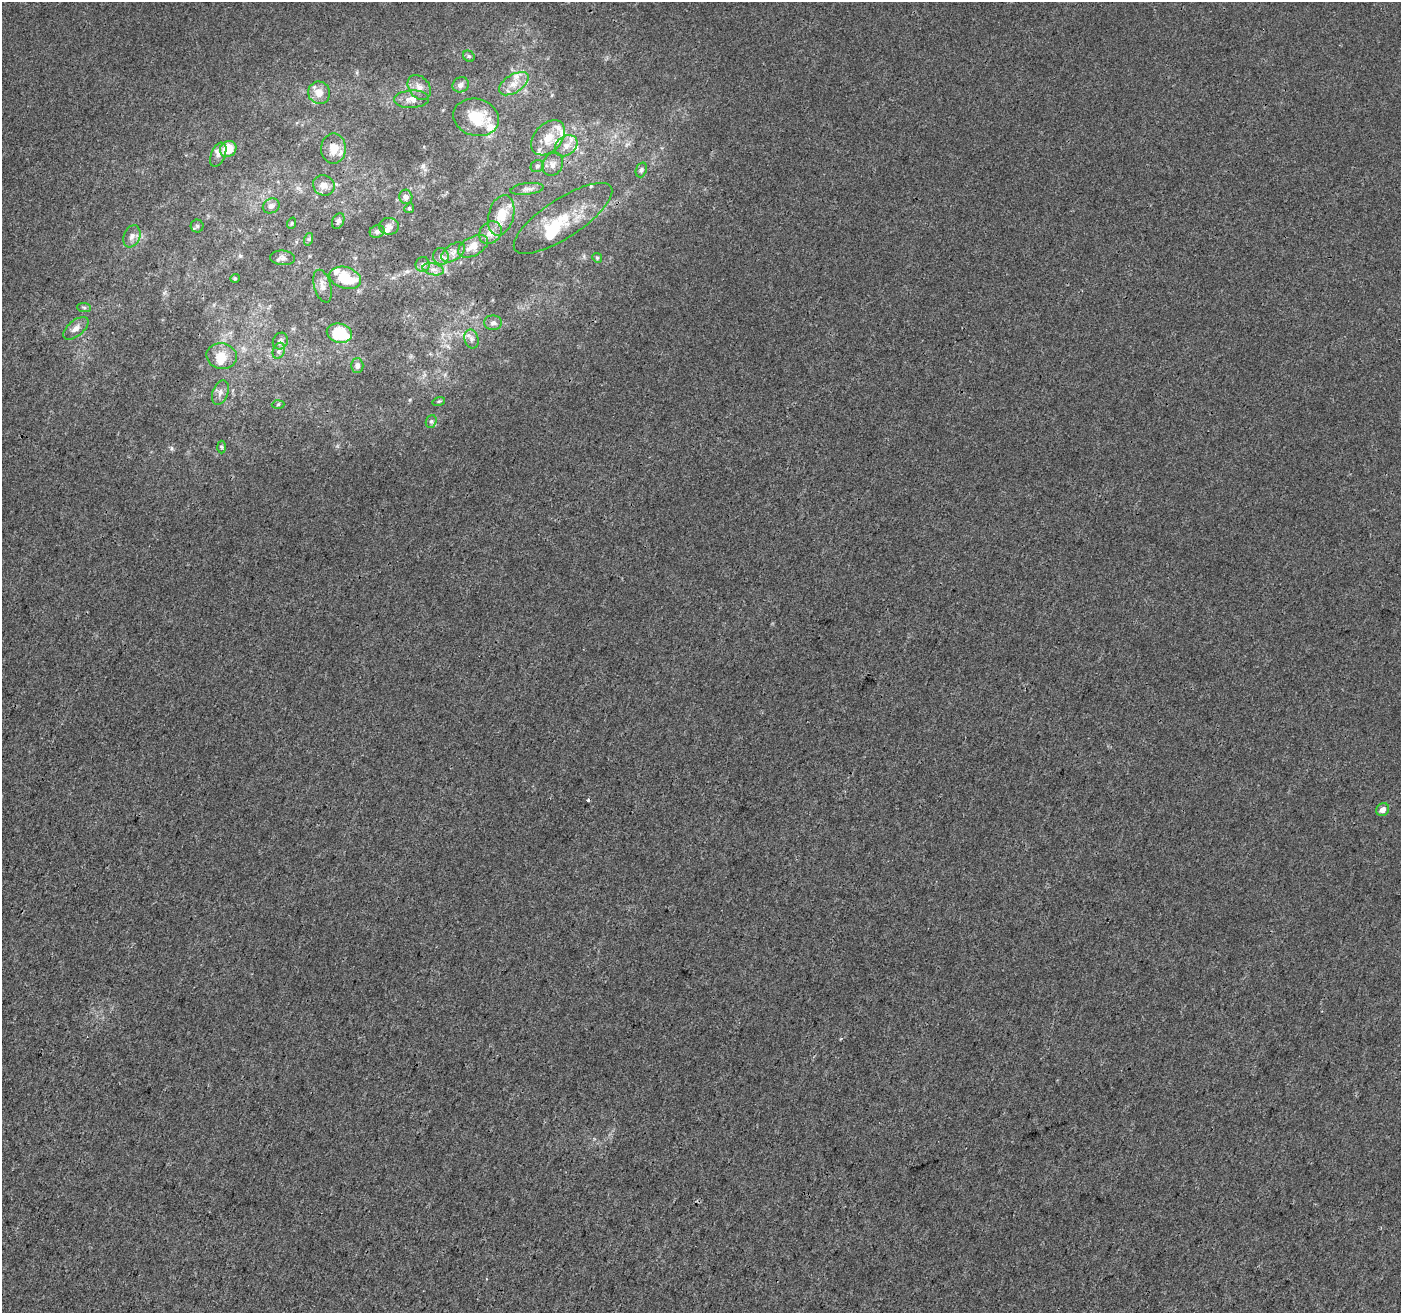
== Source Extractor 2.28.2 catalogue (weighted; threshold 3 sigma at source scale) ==
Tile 7 of 4 x 4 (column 3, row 2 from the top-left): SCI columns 2808-4206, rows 2898-4208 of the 5605 x 5730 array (HDU 1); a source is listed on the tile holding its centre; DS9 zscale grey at full resolution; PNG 1403 x 1315 px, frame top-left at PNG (2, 2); each listed source drawn as its Kron ellipse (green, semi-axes under 4 px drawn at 4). Shown black and unused: <1% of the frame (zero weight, under 3 of 4 exposures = <1% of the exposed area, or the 3 px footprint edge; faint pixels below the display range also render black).
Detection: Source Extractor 2.28.2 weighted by HDU 2 'WHT'; one run over the whole footprint, this tile lists its part. Background 6.74e-04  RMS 0.0028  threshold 0.0126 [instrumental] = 3 sigma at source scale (4.5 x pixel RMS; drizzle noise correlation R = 1.50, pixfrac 1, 0.0396/0.0396 arcsec/px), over >= 5 px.
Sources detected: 68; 1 inside a brighter object's white glare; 1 cosmic-ray / hot-pixel residue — neither listed nor drawn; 11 inside a brighter listed object's ellipse — not listed separately; the other 55 listed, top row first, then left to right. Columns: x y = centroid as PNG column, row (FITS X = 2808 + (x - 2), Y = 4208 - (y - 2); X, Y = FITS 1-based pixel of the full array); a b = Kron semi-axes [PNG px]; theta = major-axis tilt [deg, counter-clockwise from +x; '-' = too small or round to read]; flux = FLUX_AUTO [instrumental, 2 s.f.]
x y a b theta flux
469 56 6 5 - 0.49
514 84 16 9 33 3
461 85 8 7 - 1.4
419 87 14 10 -51 2.3
319 93 11 11 - 3.1
412 99 17 8 3 2.6
476 117 23 18 -16 9.4
548 138 20 14 48 5.5
566 146 12 9 39 2.4
333 148 15 12 89 4
228 149 9 7 42 6.7
218 155 13 7 67 1.5
553 164 12 10 62 1.8
537 166 7 6 - 0.67
641 170 8 5 70 0.61
324 185 11 10 - 2
527 189 17 6 7 1.3
406 197 7 6 - 1
271 206 8 7 - 1.2
409 208 5 4 - 0.37
501 215 20 12 75 5.4
563 218 57 19 33 12
338 221 8 5 64 0.67
292 223 6 3 71 0.34
197 226 6 6 - 0.59
389 226 10 8 -2 1.5
377 232 7 6 - 0.86
490 233 12 10 45 2.4
132 236 11 8 68 1.5
309 239 6 4 72 0.43
473 246 16 9 29 3.2
453 252 13 8 35 1.8
441 256 8 8 - 1.2
283 258 12 7 -5 1
597 258 5 4 - 0.41
423 264 7 7 - 1
433 269 11 6 -12 1.4
235 278 5 4 - 0.31
345 278 16 10 -17 9.2
323 286 17 8 -74 2
84 307 7 4 -3 0.49
493 323 9 7 0 1
76 328 15 7 39 1.9
339 333 13 9 -13 11
472 339 10 7 -75 1.2
280 341 8 7 - 1.1
279 351 8 6 68 0.87
222 356 15 12 -12 4.6
357 366 7 6 - 1
220 393 13 7 69 1.7
439 401 6 4 18 0.36
278 404 6 4 3 0.39
431 421 6 5 - 0.54
221 447 6 4 -88 0.44
1383 810 7 6 - 1.6
Unlisted compact peaks at least as high as the median listed source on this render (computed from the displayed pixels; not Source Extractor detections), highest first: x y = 171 448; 552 95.